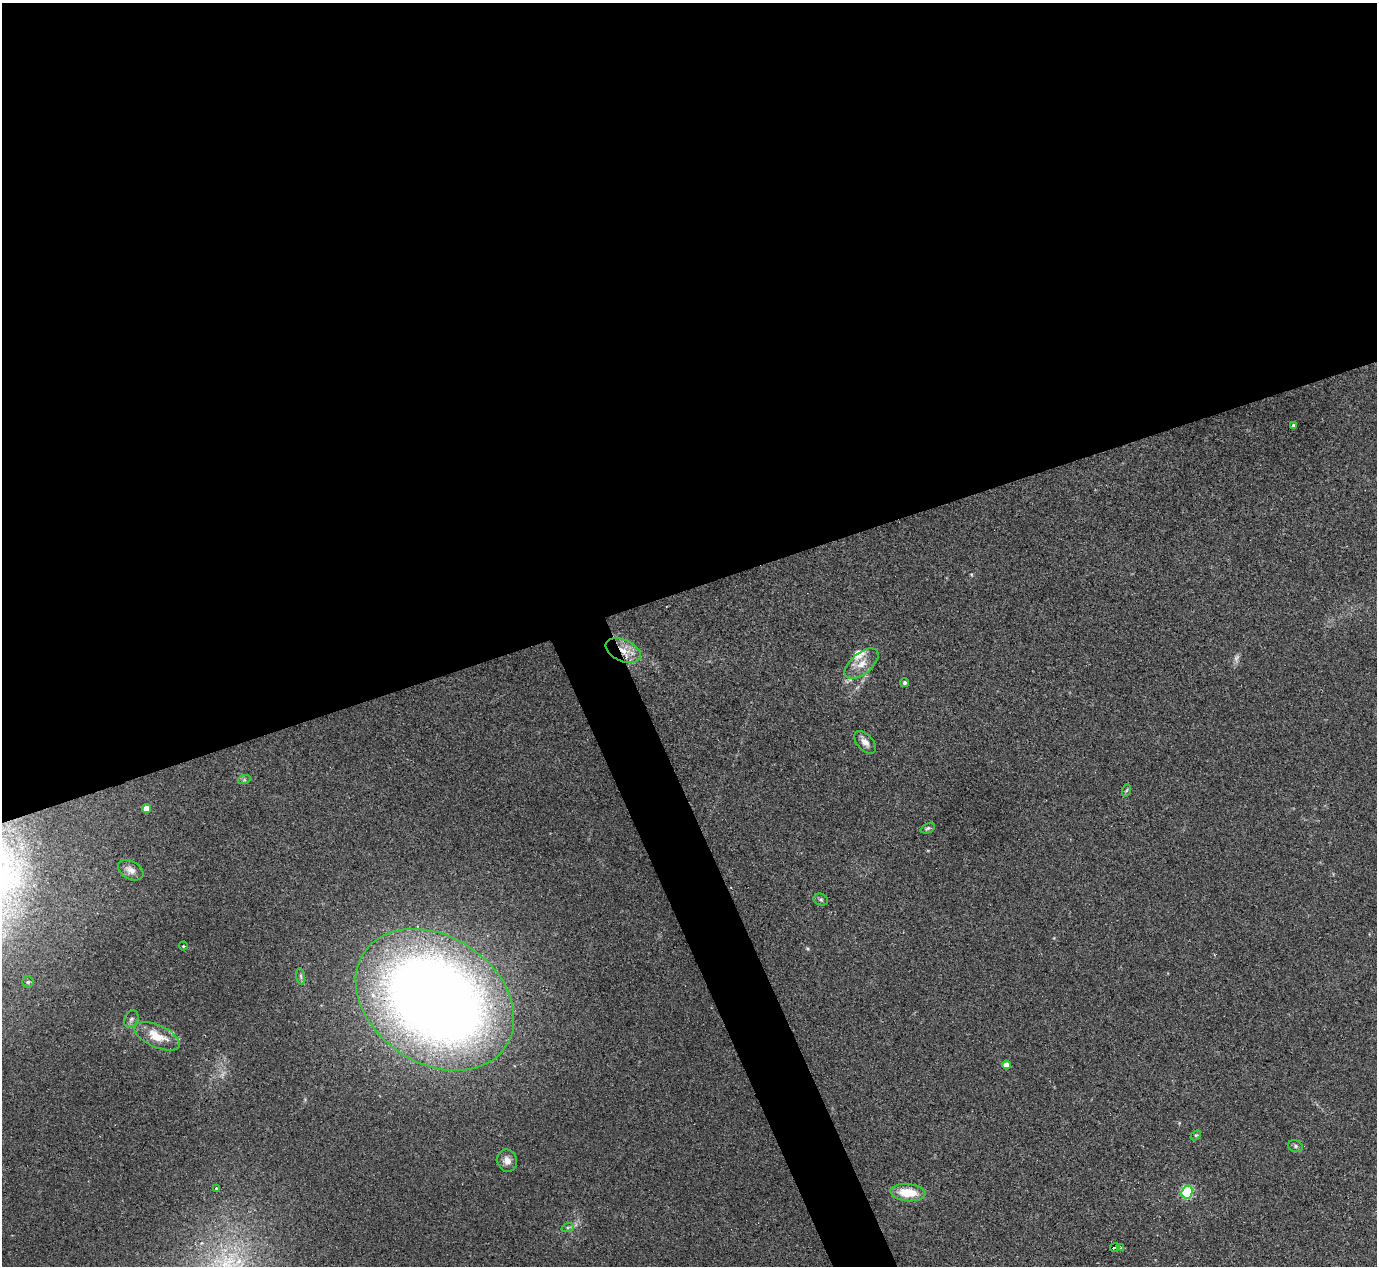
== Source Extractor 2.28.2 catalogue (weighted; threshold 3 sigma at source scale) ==
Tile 2 of 4 x 4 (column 2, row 1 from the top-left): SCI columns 1416-2790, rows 3975-5238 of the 5567 x 5545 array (HDU 1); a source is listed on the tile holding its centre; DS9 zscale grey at full resolution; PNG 1379 x 1268 px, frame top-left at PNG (2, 3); each listed source drawn as its Kron ellipse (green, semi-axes under 4 px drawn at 4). Shown black and unused: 49% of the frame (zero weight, under 2 of 3 exposures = <1% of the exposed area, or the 3 px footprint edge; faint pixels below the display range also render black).
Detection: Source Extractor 2.28.2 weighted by HDU 2 'WHT'; one run over the whole footprint, this tile lists its part. Background 0.0497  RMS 0.0076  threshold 0.0343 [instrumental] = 3 sigma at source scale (4.5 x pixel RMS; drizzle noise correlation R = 1.50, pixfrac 1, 0.05/0.05 arcsec/px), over >= 5 px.
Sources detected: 29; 1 too faint to see at this stretch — neither listed nor drawn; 1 inside a brighter listed object's ellipse — not listed separately; the other 27 listed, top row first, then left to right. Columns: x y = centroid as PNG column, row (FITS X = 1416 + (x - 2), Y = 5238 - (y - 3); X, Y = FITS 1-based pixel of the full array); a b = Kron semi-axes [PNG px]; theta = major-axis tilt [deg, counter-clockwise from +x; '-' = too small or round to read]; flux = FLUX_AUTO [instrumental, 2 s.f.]
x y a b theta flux
1294 426 4 3 - 2.4
623 651 18 10 -24 14
862 664 20 10 40 10
905 683 4 4 - 1.8
865 742 13 8 -47 4.9
244 780 6 4 18 1.2
1127 790 6 4 70 1
146 808 4 4 - 12
928 828 7 4 23 1.4
131 870 14 9 -29 5
821 900 7 6 - 1.6
183 946 4 4 - 0.64
301 976 8 4 -81 1.6
28 982 5 5 - 1.2
435 1000 85 63 -34 1100
131 1019 9 6 61 2.3
157 1036 24 11 -24 17
1006 1065 4 4 - 8.9
1196 1135 6 4 42 1
1295 1146 7 5 -17 1.8
507 1161 11 10 - 5.4
216 1188 3 3 - 2.3
908 1192 17 8 -5 19
1187 1192 6 5 - 86
568 1227 6 4 18 1.4
1115 1247 5 3 - 21
1120 1247 3 3 - 5.6
Overlapping masked pixels (flux is a lower limit): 1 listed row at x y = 623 651